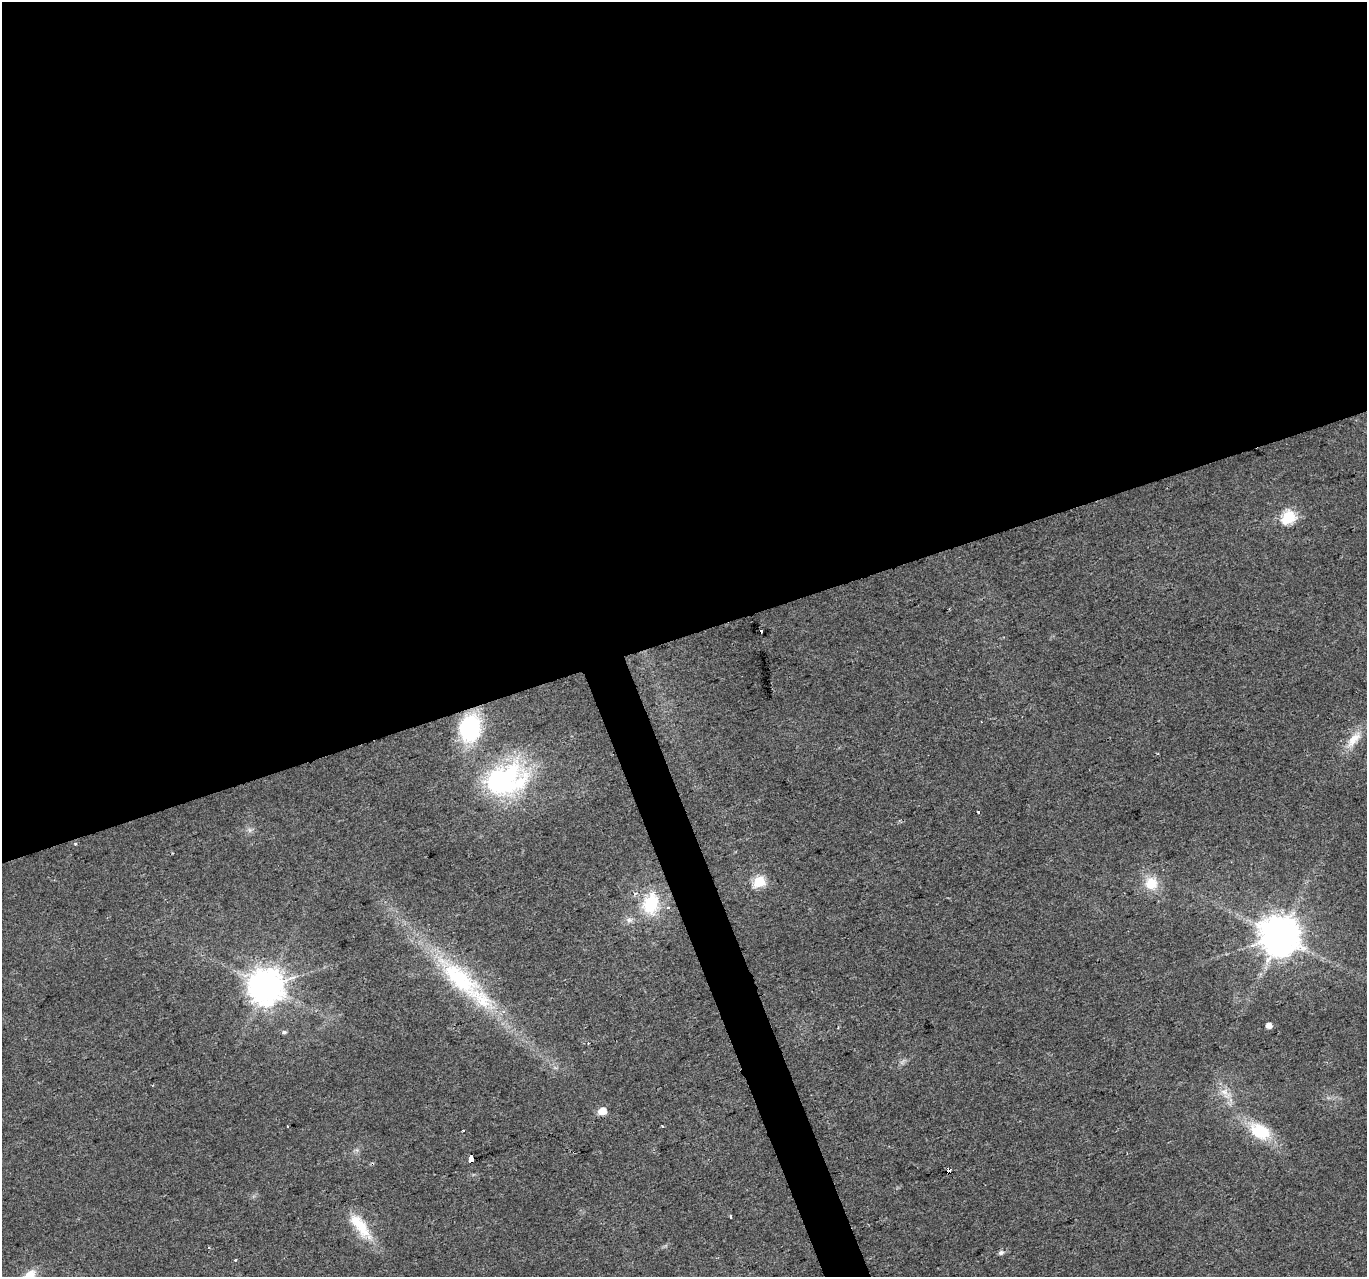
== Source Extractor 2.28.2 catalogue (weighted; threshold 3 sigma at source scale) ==
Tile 2 of 4 x 4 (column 2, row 1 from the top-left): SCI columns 1367-2731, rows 3949-5223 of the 5461 x 5294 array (HDU 1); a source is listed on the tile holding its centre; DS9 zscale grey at full resolution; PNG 1369 x 1279 px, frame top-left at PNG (2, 2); no overlay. Shown black and unused: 51% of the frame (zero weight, under 2 of 3 exposures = <1% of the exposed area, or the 3 px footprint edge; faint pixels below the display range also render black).
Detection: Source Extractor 2.28.2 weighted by HDU 2 'WHT'; one run over the whole footprint, this tile lists its part. Background 0.0183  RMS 0.0061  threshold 0.0273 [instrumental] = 3 sigma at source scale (4.5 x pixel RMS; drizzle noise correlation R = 1.50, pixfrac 1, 0.0396/0.0396 arcsec/px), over >= 5 px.
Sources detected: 34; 5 cosmic-ray / hot-pixel residue — not listed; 2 inside a brighter listed object's ellipse — not listed separately; the other 27 listed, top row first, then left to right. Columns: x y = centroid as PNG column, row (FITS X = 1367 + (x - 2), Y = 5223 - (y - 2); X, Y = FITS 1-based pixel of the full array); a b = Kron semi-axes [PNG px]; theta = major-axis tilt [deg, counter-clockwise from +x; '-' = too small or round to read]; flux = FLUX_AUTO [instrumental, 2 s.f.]
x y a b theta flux
1289 517 7 6 - 79
470 728 22 17 79 68
1354 739 31 11 50 12
505 780 53 38 19 100
250 830 7 6 - 1.9
75 844 4 3 - 0.87
759 881 6 6 - 58
1151 883 19 18 - 13
651 904 25 19 72 31
629 920 10 7 -9 2.9
1280 936 11 11 - 2000
459 978 78 28 -42 81
265 987 10 10 - 1400
1269 1025 5 4 - 5.4
284 1032 6 4 15 1.2
1226 1093 22 11 -48 8.5
602 1111 6 5 - 11
662 1126 3 3 - 0.67
463 1131 2 2 - 0.66
1260 1131 26 17 -28 26
471 1158 6 3 -80 120
948 1172 3 3 - 120
730 1216 3 2 - 1.2
360 1226 42 14 -54 20
1001 1253 7 5 22 1.9
235 1260 3 3 - 1.9
29 1275 20 11 39 9.5
Overlapping masked pixels (flux is a lower limit): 2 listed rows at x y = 471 1158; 948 1172
Isophote crosses this tile's border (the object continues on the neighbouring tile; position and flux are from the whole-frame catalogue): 1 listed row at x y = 29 1275